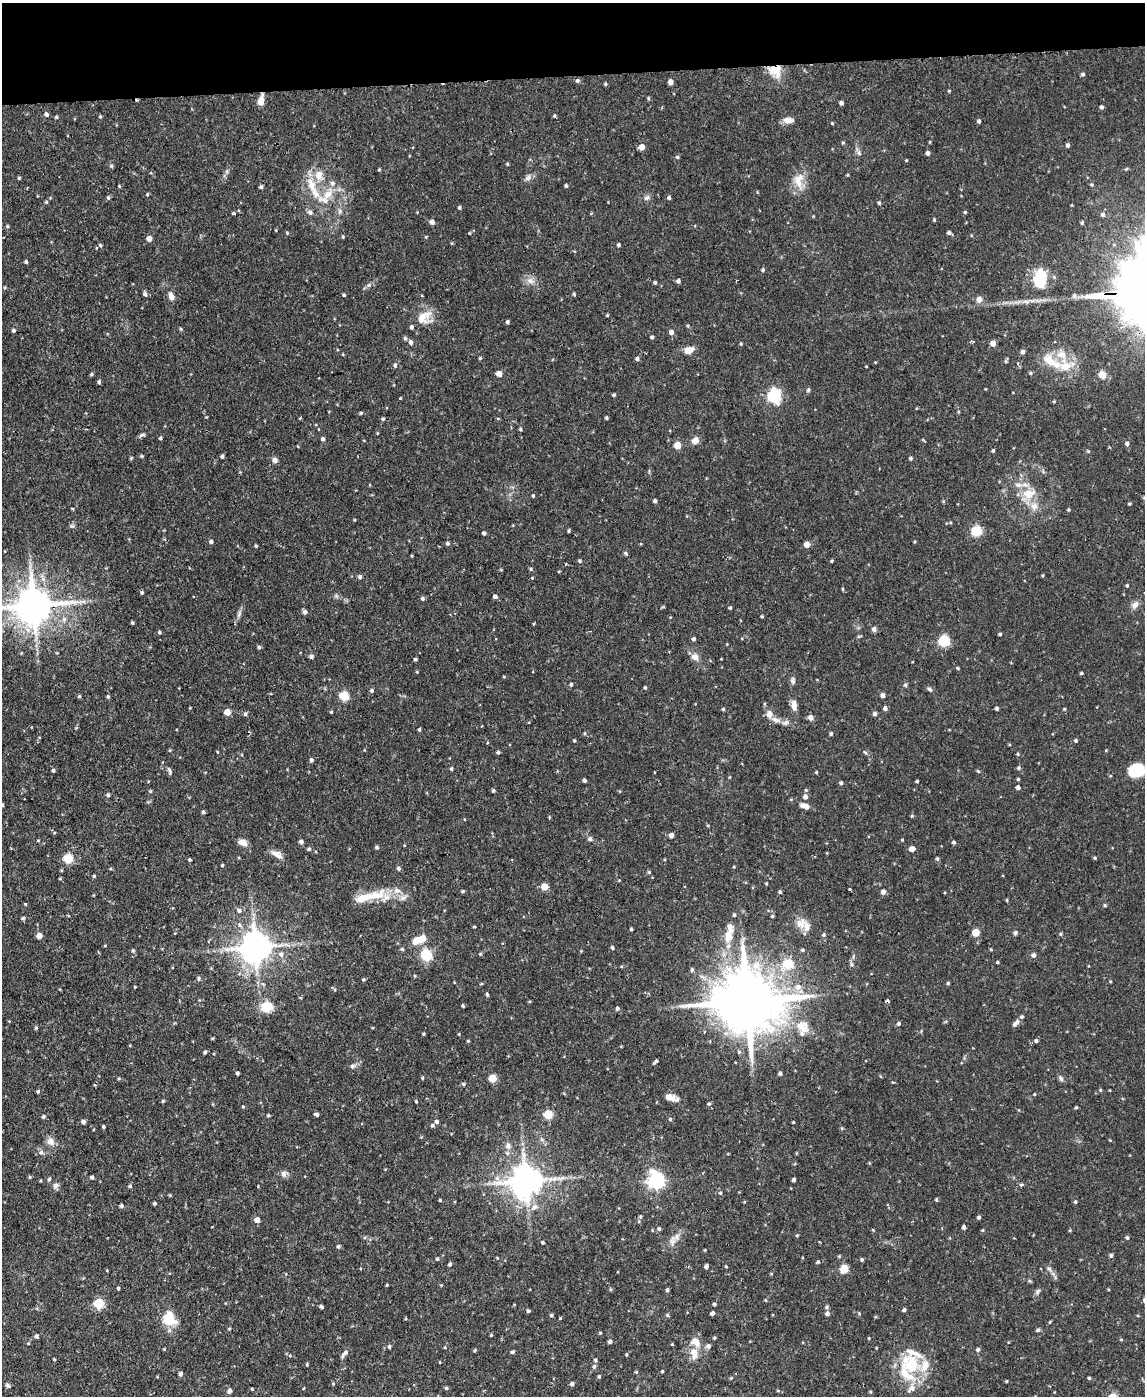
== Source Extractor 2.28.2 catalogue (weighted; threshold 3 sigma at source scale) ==
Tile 3 of 4 x 3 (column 3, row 1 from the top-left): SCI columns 2343-3485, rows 3035-4428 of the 4686 x 4567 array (HDU 1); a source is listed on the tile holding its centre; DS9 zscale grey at full resolution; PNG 1147 x 1398 px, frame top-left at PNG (2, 3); no overlay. Shown black and unused: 5% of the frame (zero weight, under 2 of 3 exposures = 3% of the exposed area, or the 3 px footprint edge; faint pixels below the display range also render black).
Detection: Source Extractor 2.28.2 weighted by HDU 2 'WHT'; one run over the whole footprint, this tile lists its part. Background 0.0867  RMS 0.0062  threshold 0.0277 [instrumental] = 3 sigma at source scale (4.5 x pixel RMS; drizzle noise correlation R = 1.50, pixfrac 1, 0.05/0.05 arcsec/px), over >= 5 px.
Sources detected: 470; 1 inside a brighter object's white glare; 1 cosmic-ray / hot-pixel residue — not listed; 22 inside a brighter listed object's ellipse — not listed separately; the other 446 listed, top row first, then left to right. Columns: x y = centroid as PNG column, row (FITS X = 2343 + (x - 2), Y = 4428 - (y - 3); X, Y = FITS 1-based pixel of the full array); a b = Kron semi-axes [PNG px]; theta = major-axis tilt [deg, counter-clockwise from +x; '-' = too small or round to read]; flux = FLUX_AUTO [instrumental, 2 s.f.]
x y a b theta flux
777 68 23 11 77 14
1083 74 5 4 - 1.1
577 81 5 5 - 1.5
671 82 5 4 - 3.6
605 84 5 4 - 0.81
949 91 4 4 - 0.55
648 98 5 4 - 0.71
261 101 11 6 81 5.3
841 103 4 4 - 1.7
1101 107 5 4 - 1.2
46 114 5 5 - 1.6
100 116 4 3 - 0.77
555 116 4 4 - 0.78
56 117 4 3 - 0.92
788 120 13 7 -2 4.4
979 121 5 4 - 1.4
832 123 4 4 - 0.62
843 143 5 4 - 0.7
1068 145 5 4 - 1.4
642 147 5 5 - 5.4
859 153 7 6 - 1.7
928 153 4 4 - 1.9
677 157 5 4 - 0.99
906 160 3 3 - 0.43
507 164 4 3 - 0.68
111 166 5 5 - 1.1
379 169 4 3 - 0.71
227 171 7 4 72 1.2
19 178 4 4 - 0.78
528 178 9 7 21 2.5
799 180 24 14 86 9.8
311 185 21 12 -74 11
566 185 4 3 - 1.2
119 186 4 3 - 0.58
261 187 4 4 - 1.2
147 194 5 4 - 0.71
326 196 33 15 40 17
108 198 5 4 - 1.1
646 198 8 6 31 1.9
669 198 4 4 - 1.3
46 202 4 4 - 0.81
879 203 4 4 - 0.89
459 207 4 4 - 1
340 211 6 6 - 1.6
965 212 4 3 - 0.72
233 213 5 4 - 0.65
1103 214 5 5 - 1.5
934 220 4 4 - 0.63
432 222 5 5 - 2.7
1082 223 4 3 - 0.92
7 226 5 4 - 0.77
287 233 4 4 - 0.59
469 233 5 3 - 0.48
949 233 5 4 - 1.5
343 237 5 3 - 0.57
426 237 4 3 - 0.54
149 239 5 4 - 4.5
100 245 5 4 - 0.73
618 245 4 4 - 1.1
26 262 4 3 - 1.1
763 270 5 4 - 0.99
1041 280 20 18 31 15
530 281 12 7 -13 3.8
678 281 4 4 - 1.8
655 282 4 3 - 0.86
369 285 6 4 89 1.1
145 294 7 5 -56 1.5
574 294 4 4 - 0.77
344 295 4 4 - 0.86
171 296 9 6 -72 3.8
979 299 5 5 - 5.4
607 315 4 4 - 0.6
424 317 23 17 32 10
507 322 4 3 - 1.2
181 329 4 4 - 0.69
14 330 4 4 - 1.2
671 332 5 5 - 2.9
652 337 4 4 - 1.1
411 342 6 5 - 2
993 343 5 4 - 5.6
741 344 4 3 - 0.7
689 350 12 8 20 5
343 354 3 3 - 0.53
480 358 4 4 - 0.76
637 359 5 4 - 1.5
1006 361 5 3 - 1.4
1051 361 37 14 -32 16
875 362 3 2 - 0.5
1018 363 5 3 - 0.61
395 365 6 4 -90 1.2
1031 373 4 4 - 0.87
92 374 5 4 - 0.87
499 374 4 4 - 6.3
1102 375 5 5 - 14
99 382 4 4 - 1.1
808 390 6 5 - 0.94
614 395 4 3 - 0.99
773 396 7 6 - 110
400 398 3 3 - 0.73
1054 401 4 4 - 0.65
361 413 4 3 - 0.79
206 417 4 3 - 0.44
498 418 4 3 - 0.85
606 418 3 3 - 0.99
383 419 4 4 - 1
520 429 4 4 - 0.86
377 433 4 3 - 0.46
142 435 10 4 18 1.3
160 438 4 3 - 0.89
323 439 4 4 - 1.4
695 440 9 7 44 4.2
923 440 5 3 - 0.54
1127 443 5 5 - 1.8
677 445 5 5 - 13
993 451 4 4 - 0.92
1088 451 5 4 - 0.67
142 456 5 4 - 0.69
222 456 4 4 - 1.3
131 458 5 4 - 0.61
911 458 5 4 - 0.84
275 460 7 6 - 2.2
1018 485 14 6 -5 4.2
1029 494 17 12 19 11
533 496 4 3 - 0.74
655 501 4 4 - 1.4
1129 504 4 3 - 0.71
1034 506 12 11 - 5.4
73 509 4 3 - 0.68
1069 510 4 4 - 0.73
355 520 3 3 - 0.57
72 526 7 5 18 1.1
569 531 4 3 - 0.76
976 531 5 5 - 48
484 533 4 4 - 1.5
211 541 5 4 - 1.4
915 542 4 3 - 0.58
447 543 4 4 - 1.2
807 544 4 4 - 5.9
256 546 4 3 - 0.76
626 553 6 4 -41 1
580 561 5 4 - 1.1
832 561 4 3 - 0.76
531 569 5 4 - 0.91
360 577 5 4 - 1.6
532 578 3 3 - 0.52
1127 586 4 3 - 0.8
843 589 5 3 - 0.6
142 592 5 4 - 0.95
336 596 5 5 - 1.1
495 596 5 4 - 1.6
422 598 5 4 - 1.2
34 605 11 10 - 1800
1135 605 10 7 53 3.3
730 608 4 3 - 0.89
305 612 5 5 - 2
239 614 11 5 70 2.1
762 616 3 3 - 0.73
64 619 8 6 76 2
132 623 3 3 - 0.83
534 623 4 3 - 0.57
874 629 5 5 - 2.4
159 632 5 4 - 0.99
1000 634 4 3 - 0.87
859 636 8 3 13 0.71
693 639 4 4 - 1.6
944 641 5 5 - 60
727 644 3 3 - 0.39
259 647 4 4 - 1.1
311 656 5 5 - 1.6
695 657 10 8 -35 3.9
415 659 4 3 - 0.94
958 668 4 3 - 0.62
417 672 4 3 - 0.51
1081 673 4 3 - 0.81
793 680 10 6 85 1.8
571 684 4 4 - 1.1
905 685 5 4 - 0.94
645 687 4 3 - 0.78
929 689 7 5 -47 1.3
372 690 5 5 - 1.1
883 695 4 4 - 2.4
79 696 4 4 - 0.74
344 696 5 5 - 36
108 697 4 4 - 0.88
765 704 5 3 - 0.71
794 705 13 7 -86 3.9
885 708 5 4 - 1.9
997 708 4 3 - 1.3
723 709 4 3 - 0.87
1064 709 4 4 - 0.61
227 712 5 5 - 6.6
331 712 3 3 - 0.66
245 714 5 5 - 1.2
769 714 10 8 -87 4.1
875 714 5 4 - 1.6
810 717 5 5 - 3.5
786 722 11 7 11 2.4
76 728 5 3 - 0.55
419 729 3 3 - 0.87
831 734 4 4 - 1
574 741 4 3 - 0.68
1076 741 4 4 - 0.94
170 750 4 3 - 0.57
498 752 4 4 - 1.4
865 752 7 4 -53 0.92
1018 754 4 4 - 0.7
311 760 5 4 - 1.5
1018 768 5 4 - 0.89
451 769 5 4 - 0.85
53 770 4 4 - 1
1137 770 15 12 8 21
169 771 10 4 -72 1.4
978 771 5 3 - 0.65
816 772 4 3 - 0.6
1018 779 4 4 - 0.7
584 780 4 3 - 1.4
917 781 3 3 - 0.82
841 783 4 4 - 1.2
1018 787 4 4 - 1.7
150 791 5 4 - 0.83
493 791 4 4 - 0.98
108 795 5 5 - 1.1
805 797 6 5 - 2.9
2 805 4 3 - 1.3
805 806 11 6 -20 4.4
203 812 4 4 - 1.1
912 816 4 4 - 0.72
708 825 4 3 - 0.54
671 835 5 4 - 2.7
590 839 6 5 - 1.5
38 840 5 3 - 0.52
902 840 3 3 - 0.56
243 842 11 7 -23 4.2
301 842 5 4 - 1.9
954 842 4 4 - 1.1
377 847 4 4 - 1.1
309 849 5 4 - 1.1
912 849 5 4 - 5.9
277 854 16 7 -30 4.5
68 858 5 5 - 36
1095 858 4 4 - 0.78
937 859 5 4 - 0.99
190 860 3 3 - 0.96
222 865 4 3 - 0.66
734 867 4 3 - 0.52
398 868 5 4 - 1.4
649 872 5 4 - 0.8
94 876 4 3 - 0.9
766 883 4 3 - 0.6
544 887 5 5 - 10
850 889 4 3 - 0.52
463 891 4 4 - 0.92
780 892 4 4 - 1.1
883 892 5 4 - 3
403 897 11 7 25 3
364 898 44 10 19 13
1007 900 5 3 - 0.61
25 904 4 3 - 0.6
1105 905 5 4 - 0.74
239 910 7 6 - 2
734 915 5 4 - 0.96
772 916 4 4 - 0.7
23 918 5 4 - 1
801 923 15 13 35 6.3
239 925 8 6 -69 2.6
474 927 3 3 - 0.57
631 929 3 3 - 0.79
975 932 5 5 - 15
1015 933 6 5 - 1.1
1061 934 5 4 - 0.8
824 935 5 5 - 1.1
39 936 5 5 - 4.8
728 937 19 11 80 8.7
416 941 12 8 45 6.5
105 946 4 3 - 0.47
255 947 9 9 - 1200
613 948 5 4 - 1
402 949 5 4 - 0.83
991 949 5 3 - 0.56
802 950 5 4 - 1
133 951 6 5 - 1.1
281 954 8 7 - 2.6
480 954 5 4 - 0.8
426 955 6 5 - 63
1033 955 5 5 - 2.1
997 962 3 3 - 0.68
788 964 6 5 - 35
852 964 7 4 -88 1.2
756 966 13 12 - 9.1
692 970 6 4 -80 1.1
198 979 6 5 - 1.1
364 979 4 4 - 0.81
948 983 4 4 - 0.79
135 987 3 2 - 0.52
798 987 8 8 - 4.1
487 994 5 3 - 0.99
747 1001 21 15 0 5500
463 1006 3 3 - 0.86
267 1007 6 5 - 52
617 1008 5 4 - 1.3
899 1023 5 4 - 1.5
1016 1023 10 5 49 2.5
802 1027 22 18 -37 14
36 1028 4 4 - 0.93
424 1034 3 3 - 0.74
459 1034 4 3 - 0.48
468 1041 4 4 - 0.65
1036 1041 5 4 - 1.3
205 1052 4 3 - 1.2
655 1062 6 3 46 1.1
352 1066 6 6 - 1.6
237 1073 3 3 - 1.2
780 1073 4 4 - 1.2
119 1078 5 3 - 0.61
422 1078 4 3 - 0.74
493 1078 5 5 - 18
1061 1078 8 5 -63 1.4
463 1084 5 4 - 0.99
1100 1090 4 4 - 0.64
38 1091 5 4 - 0.88
1034 1094 4 3 - 0.49
671 1098 15 7 -15 4.8
163 1101 4 4 - 0.79
416 1101 4 3 - 0.7
709 1104 5 4 - 0.92
243 1107 4 4 - 0.63
1076 1107 4 4 - 0.74
316 1114 5 3 - 1.8
548 1114 5 5 - 27
268 1115 4 4 - 0.74
43 1117 5 5 - 1.2
670 1119 5 4 - 0.82
83 1122 5 4 - 2
437 1122 5 5 - 1.6
793 1122 4 3 - 0.48
432 1125 5 5 - 1.1
103 1127 4 3 - 1
841 1128 5 3 - 0.69
50 1141 11 10 - 4.1
508 1146 10 8 -77 3.2
41 1152 7 6 - 1.7
869 1163 4 3 - 0.54
283 1173 9 7 62 2.2
30 1177 5 4 - 0.72
92 1177 4 3 - 1.4
49 1179 5 4 - 0.98
794 1180 4 3 - 1.5
526 1181 10 9 - 1300
656 1181 7 6 - 210
1021 1185 6 4 13 0.88
56 1186 9 7 82 2.1
130 1186 5 4 - 0.88
720 1193 5 4 - 0.81
440 1200 3 3 - 0.65
936 1200 4 4 - 0.96
1075 1202 5 4 - 0.87
155 1203 4 3 - 0.98
121 1206 4 4 - 1.2
534 1207 11 7 42 3.6
640 1217 5 4 - 0.91
979 1217 4 3 - 1.2
257 1220 5 5 - 4.6
963 1227 4 4 - 1.5
659 1229 5 4 - 1.1
873 1230 5 3 - 0.49
983 1230 5 3 - 0.63
797 1235 4 3 - 0.62
1127 1237 5 4 - 0.95
673 1241 16 7 80 4.1
543 1242 3 3 - 0.89
338 1246 5 5 - 1.1
705 1250 3 3 - 0.48
1111 1255 5 4 - 1.2
437 1259 4 4 - 0.77
862 1260 4 4 - 0.91
818 1262 5 4 - 0.81
450 1264 5 4 - 1.2
706 1266 4 4 - 2.3
726 1266 3 3 - 0.58
844 1269 5 5 - 25
1049 1269 8 5 -41 1.6
107 1270 4 2 - 0.4
387 1285 4 3 - 0.59
118 1288 3 3 - 0.9
610 1289 5 3 - 0.66
667 1290 4 3 - 1.2
1038 1291 8 6 54 1.5
765 1300 4 3 - 0.48
99 1304 5 5 - 45
714 1304 4 4 - 0.98
321 1307 6 4 -33 1.1
827 1307 4 4 - 1
904 1310 4 4 - 1.2
528 1311 4 3 - 1
712 1313 4 4 - 2.1
827 1313 5 5 - 2
859 1313 5 3 - 0.55
551 1315 4 4 - 0.97
667 1315 5 4 - 0.94
560 1318 4 3 - 0.56
169 1319 16 14 -56 16
1050 1322 4 3 - 0.53
229 1329 4 3 - 0.66
1038 1330 5 4 - 1.2
600 1333 4 3 - 0.61
491 1335 3 3 - 0.69
36 1336 5 4 - 1.5
714 1338 4 3 - 0.77
869 1338 4 3 - 0.57
1121 1339 5 3 - 0.5
610 1342 4 4 - 2.1
696 1342 16 12 -40 6.5
28 1343 4 4 - 0.54
672 1344 3 3 - 0.55
389 1346 5 4 - 1
445 1347 4 4 - 0.54
164 1349 3 3 - 0.52
475 1350 4 4 - 0.77
978 1350 5 5 - 1.4
512 1352 4 4 - 1.2
345 1353 12 5 50 2.1
627 1354 4 3 - 0.67
290 1355 5 4 - 0.72
695 1355 18 7 75 4.7
54 1359 3 3 - 0.6
595 1360 5 4 - 1.2
440 1362 3 2 - 0.45
911 1364 22 19 -33 29
307 1365 4 3 - 0.72
594 1366 5 5 - 1.4
662 1371 4 3 - 0.72
636 1372 4 4 - 0.69
181 1374 5 4 - 1.8
599 1376 5 4 - 0.93
731 1378 4 4 - 0.59
1089 1378 4 3 - 0.84
1006 1381 3 3 - 0.57
333 1384 5 4 - 0.7
572 1384 4 4 - 1.6
8 1385 7 4 -38 1.7
304 1388 4 2 - 0.42
446 1388 5 4 - 0.93
912 1388 10 9 - 3.9
252 1389 4 3 - 0.51
229 1391 5 5 - 1.9
778 1391 5 3 - 0.62
Overlapping masked pixels (flux is a lower limit): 1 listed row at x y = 777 68
Isophote crosses this tile's border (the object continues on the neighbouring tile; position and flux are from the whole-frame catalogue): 3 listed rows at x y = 34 605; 1137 770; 2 805